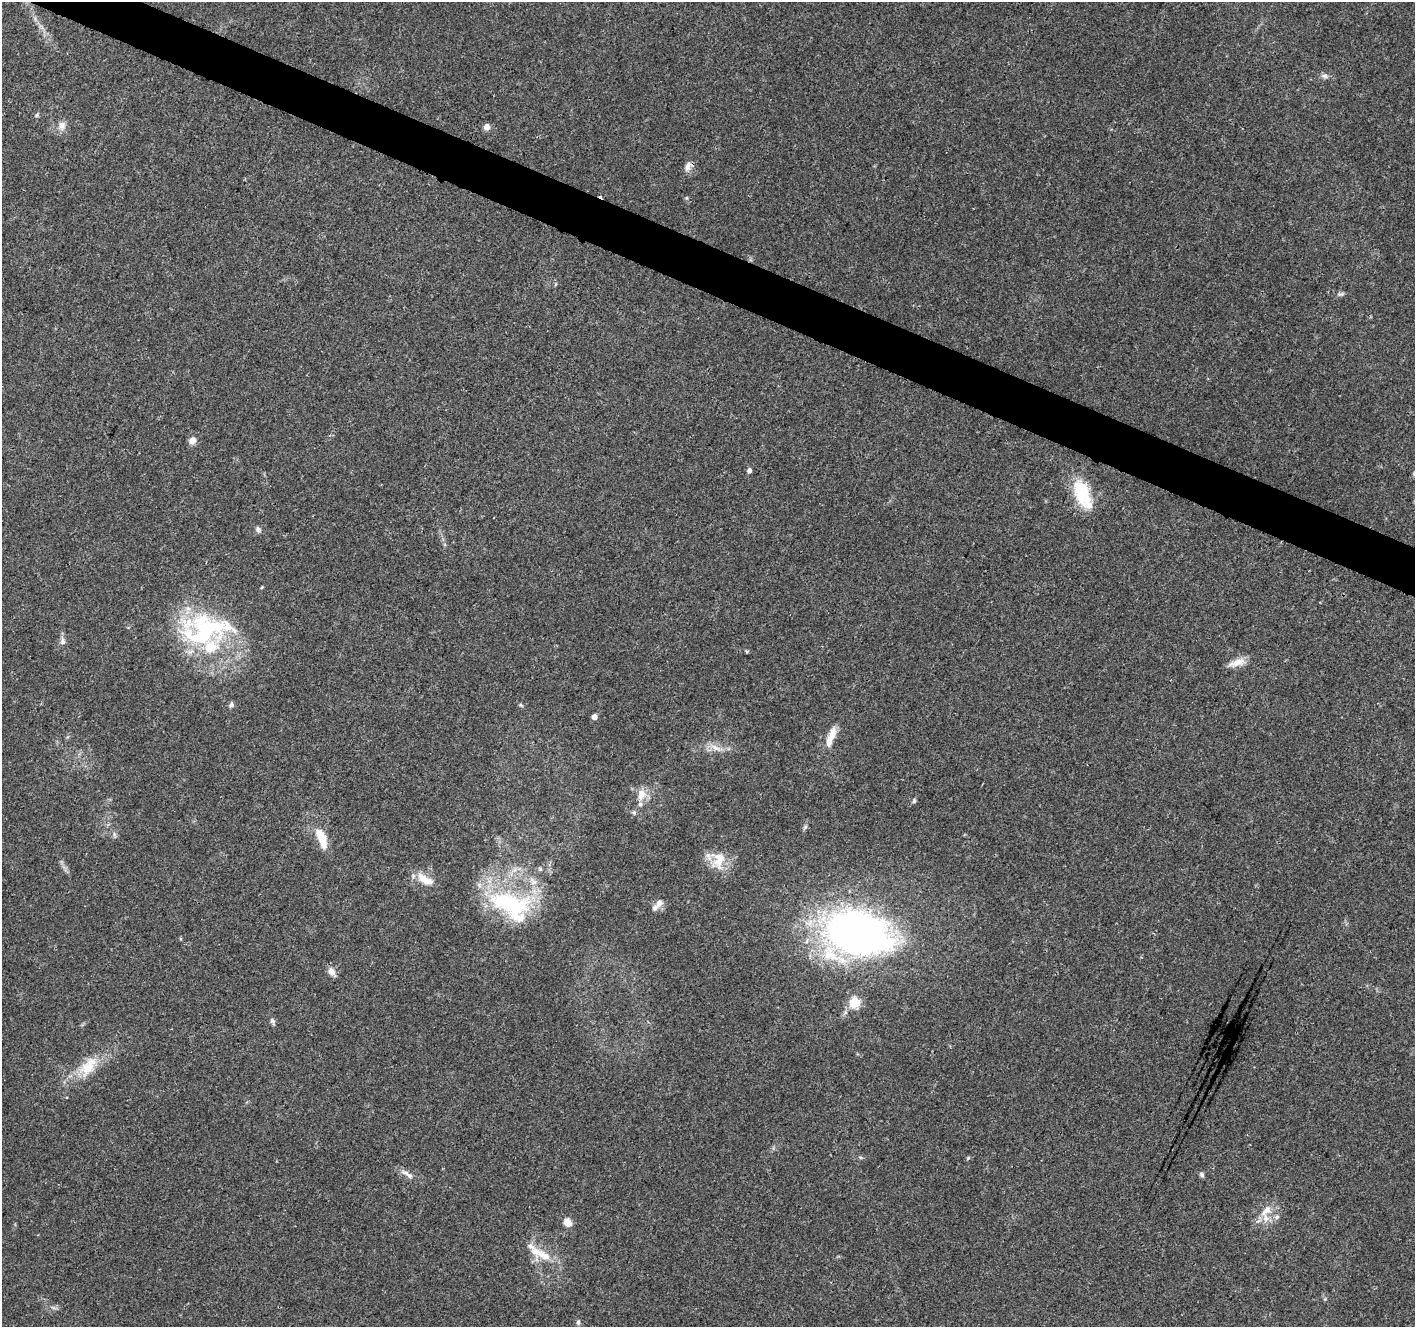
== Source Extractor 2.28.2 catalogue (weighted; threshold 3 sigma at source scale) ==
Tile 11 of 4 x 4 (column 3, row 3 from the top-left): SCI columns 2835-4247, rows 1536-2860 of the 5672 x 5786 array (HDU 1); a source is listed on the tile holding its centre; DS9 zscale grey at full resolution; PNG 1417 x 1329 px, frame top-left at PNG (2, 2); no overlay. Shown black and unused: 3% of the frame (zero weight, under 3 of 4 exposures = <1% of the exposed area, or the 3 px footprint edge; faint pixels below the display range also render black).
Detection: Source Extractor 2.28.2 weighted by HDU 2 'WHT'; one run over the whole footprint, this tile lists its part. Background 0.0474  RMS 0.0039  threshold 0.0174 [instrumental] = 3 sigma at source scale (4.5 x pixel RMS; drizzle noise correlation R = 1.50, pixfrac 1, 0.0396/0.0396 arcsec/px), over >= 5 px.
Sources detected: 51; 1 cosmic-ray / hot-pixel residue — not listed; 8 inside a brighter listed object's ellipse — not listed separately; the other 42 listed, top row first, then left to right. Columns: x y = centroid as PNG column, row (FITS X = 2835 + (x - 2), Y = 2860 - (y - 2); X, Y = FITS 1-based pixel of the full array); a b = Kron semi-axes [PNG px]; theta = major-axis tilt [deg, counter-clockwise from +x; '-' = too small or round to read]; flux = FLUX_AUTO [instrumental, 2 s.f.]
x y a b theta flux
1325 76 8 6 -15 1.2
37 115 6 4 87 0.61
62 125 11 10 - 2.7
487 126 6 6 - 2.4
687 167 10 8 72 2.1
1340 294 10 5 10 0.98
192 441 9 8 - 2.2
749 470 5 4 - 1.4
1082 494 37 17 -68 18
258 529 9 6 -76 1
262 587 4 3 - 0.41
206 630 70 39 10 55
62 641 12 6 -80 1.7
1237 662 24 8 18 4.1
231 705 7 6 - 1
521 705 6 5 - 0.59
594 717 4 4 - 2.3
832 736 20 9 71 4.8
715 748 17 6 -27 2.9
641 794 18 12 72 4.6
914 801 7 5 76 0.66
634 812 6 5 - 0.72
321 836 23 10 -64 7.8
719 860 27 17 76 8.6
425 879 25 10 -28 5.7
533 881 13 8 -54 3.2
659 903 12 9 54 2.4
510 904 57 29 -18 44
857 933 61 41 -8 200
331 971 10 8 -55 2.5
854 1003 6 5 - 27
272 1021 10 5 -63 1
88 1067 33 17 50 11
860 1157 6 3 -18 0.5
968 1158 6 4 45 0.46
407 1174 22 6 -31 2.7
1201 1175 8 5 -53 0.81
1266 1211 20 10 51 4.8
1277 1217 7 5 22 1
568 1222 9 8 - 3.6
537 1252 24 16 -41 7.9
578 1322 7 5 89 0.82
Overlapping masked pixels (flux is a lower limit): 1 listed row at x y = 687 167